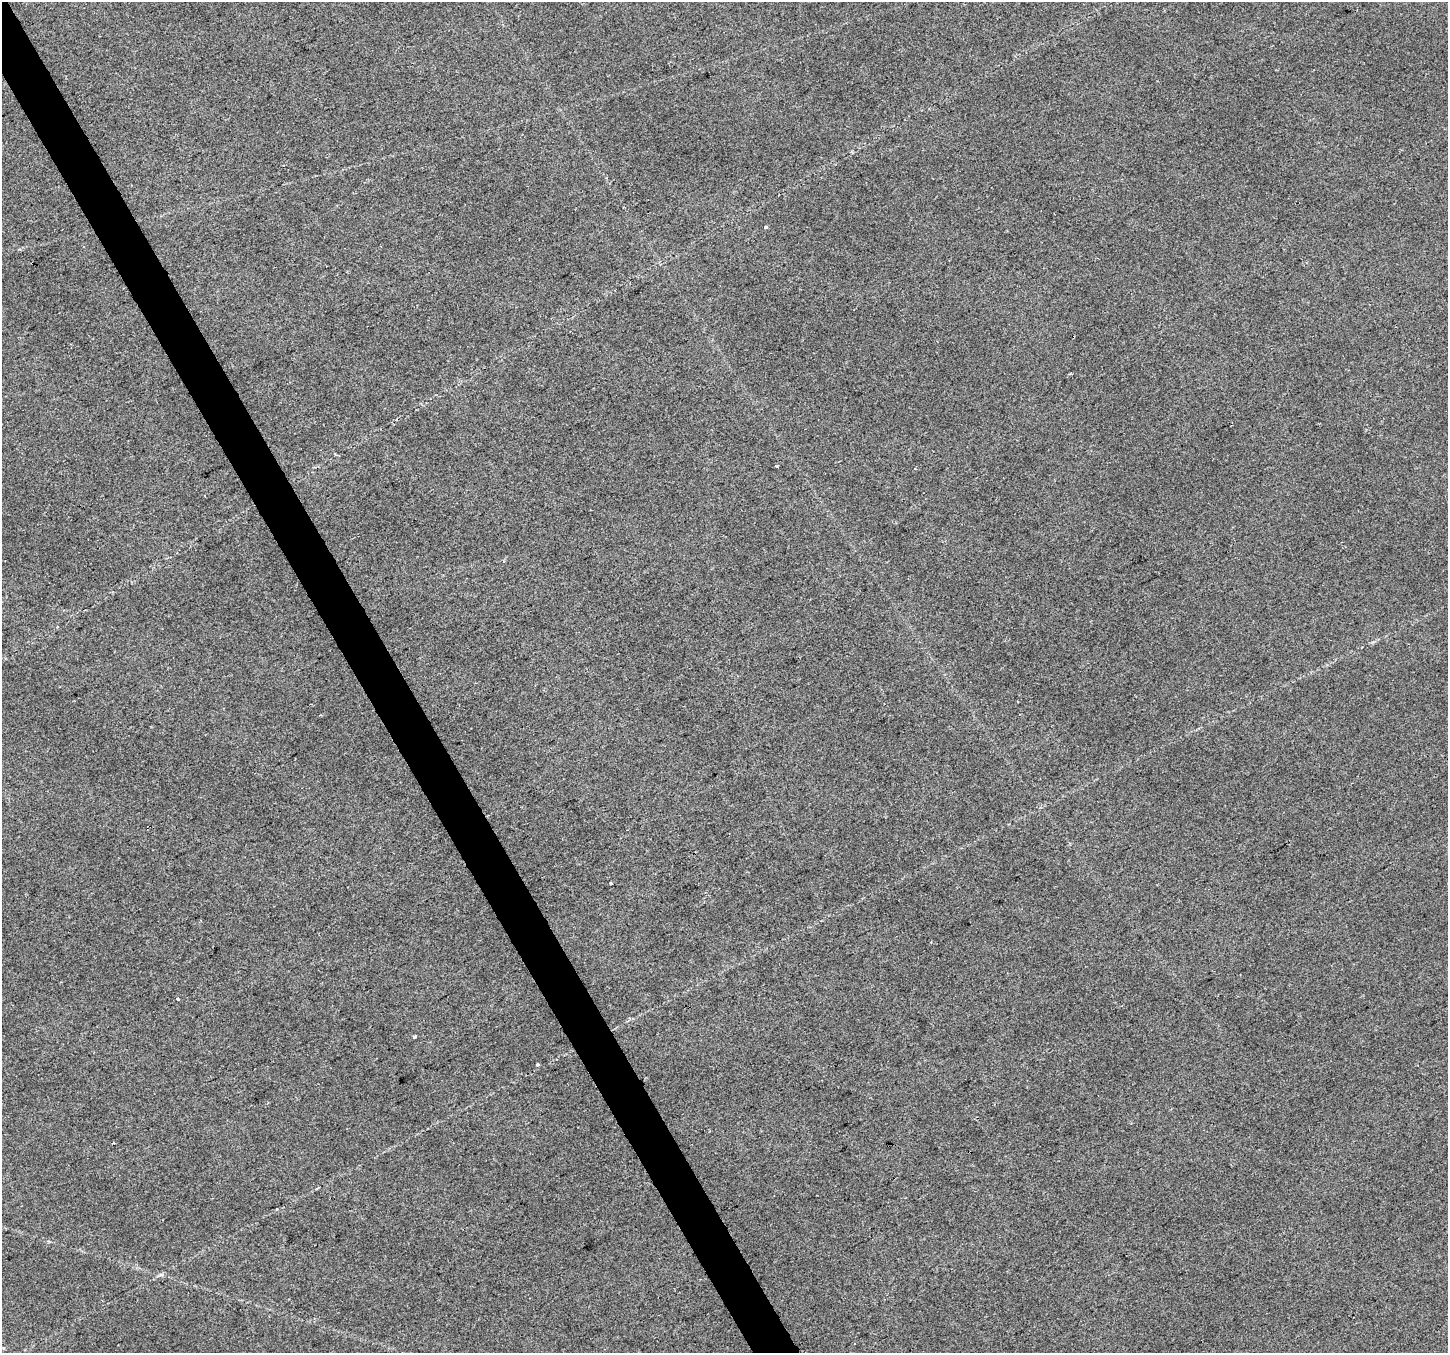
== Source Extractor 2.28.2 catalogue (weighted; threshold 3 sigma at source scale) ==
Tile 11 of 4 x 4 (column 3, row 3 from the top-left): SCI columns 2893-4338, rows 1514-2864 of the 5783 x 5668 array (HDU 1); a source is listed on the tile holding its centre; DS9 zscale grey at full resolution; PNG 1450 x 1355 px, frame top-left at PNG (2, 2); no overlay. Shown black and unused: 3% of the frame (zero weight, under 2 of 3 exposures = <1% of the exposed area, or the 3 px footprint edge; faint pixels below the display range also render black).
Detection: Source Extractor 2.28.2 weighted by HDU 2 'WHT'; one run over the whole footprint, this tile lists its part. Background 0.0539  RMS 0.0093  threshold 0.0421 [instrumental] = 3 sigma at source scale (4.5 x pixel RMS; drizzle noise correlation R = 1.50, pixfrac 1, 0.0396/0.0396 arcsec/px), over >= 5 px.
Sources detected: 10; all 10 listed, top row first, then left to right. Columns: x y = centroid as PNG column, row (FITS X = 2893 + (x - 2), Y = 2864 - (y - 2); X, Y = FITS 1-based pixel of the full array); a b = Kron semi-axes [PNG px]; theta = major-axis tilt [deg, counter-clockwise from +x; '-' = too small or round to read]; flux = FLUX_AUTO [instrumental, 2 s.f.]
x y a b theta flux
765 226 3 3 - 2.2
776 466 3 3 - 0.94
503 561 4 3 - 1.2
1017 701 3 2 - 0.79
611 883 3 3 - 4.1
177 999 3 3 - 2.1
415 1037 4 3 - 2
537 1064 3 3 - 9.6
114 1143 3 2 - 0.85
161 1275 7 4 19 1.8